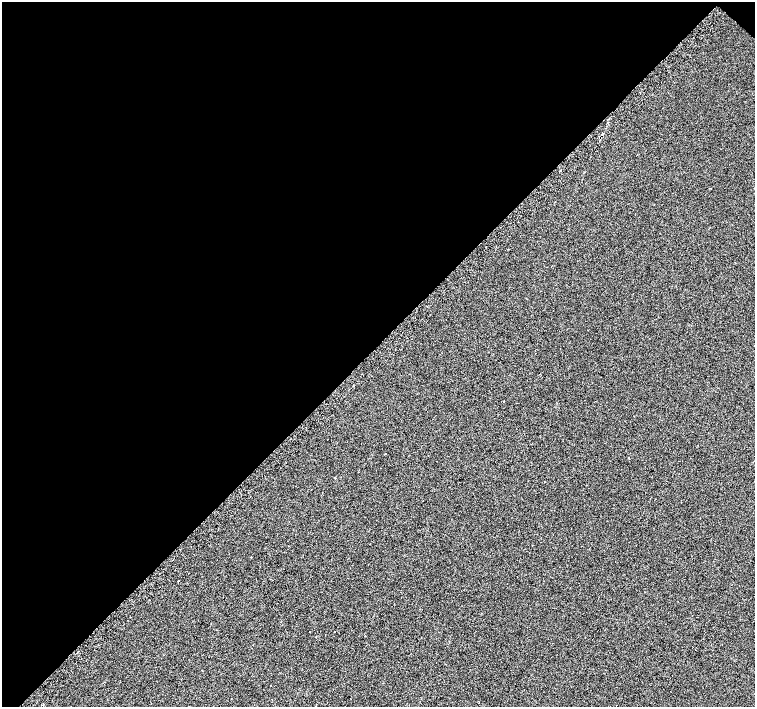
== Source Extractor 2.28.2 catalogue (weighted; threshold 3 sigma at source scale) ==
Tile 2 of 4 x 4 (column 2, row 1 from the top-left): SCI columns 1511-3015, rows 4479-5888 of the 6080 x 6080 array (HDU 1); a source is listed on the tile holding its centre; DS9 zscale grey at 2 x 2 block average (1 PNG px = mean of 2 x 2 image px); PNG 757 x 709 px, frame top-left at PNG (2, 2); no overlay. Shown black and unused: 49% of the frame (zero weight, under 2 of 3 exposures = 3% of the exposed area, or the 3 px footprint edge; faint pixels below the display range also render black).
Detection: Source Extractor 2.28.2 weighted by HDU 2 'WHT'; one run over the whole footprint, this tile lists its part. Background 0.0012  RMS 0.012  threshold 0.0537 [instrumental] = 3 sigma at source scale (4.5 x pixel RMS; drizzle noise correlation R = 1.50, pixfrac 1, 0.0396/0.0396 arcsec/px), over >= 5 px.
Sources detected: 15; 3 cosmic-ray / hot-pixel residue — not listed; the other 12 listed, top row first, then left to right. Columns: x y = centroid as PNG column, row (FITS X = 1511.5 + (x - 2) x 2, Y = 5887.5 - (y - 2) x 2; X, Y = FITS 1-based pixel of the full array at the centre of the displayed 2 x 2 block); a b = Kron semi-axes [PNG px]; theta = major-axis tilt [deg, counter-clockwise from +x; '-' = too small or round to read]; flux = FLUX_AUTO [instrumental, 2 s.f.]
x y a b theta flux
560 171 2 2 - 2.7
710 188 2 2 - 2.1
385 453 2 2 - 3.2
628 458 2 2 - 2.7
335 477 2 2 - 2.4
544 482 2 2 - 1.3
178 581 2 2 - 16
216 630 2 2 - 0.93
335 632 2 2 - 3
365 636 2 2 - 1.8
316 637 2 2 - 2
616 705 2 2 - 1.4
Diffuse or blended objects may show on this block-average render without a row.